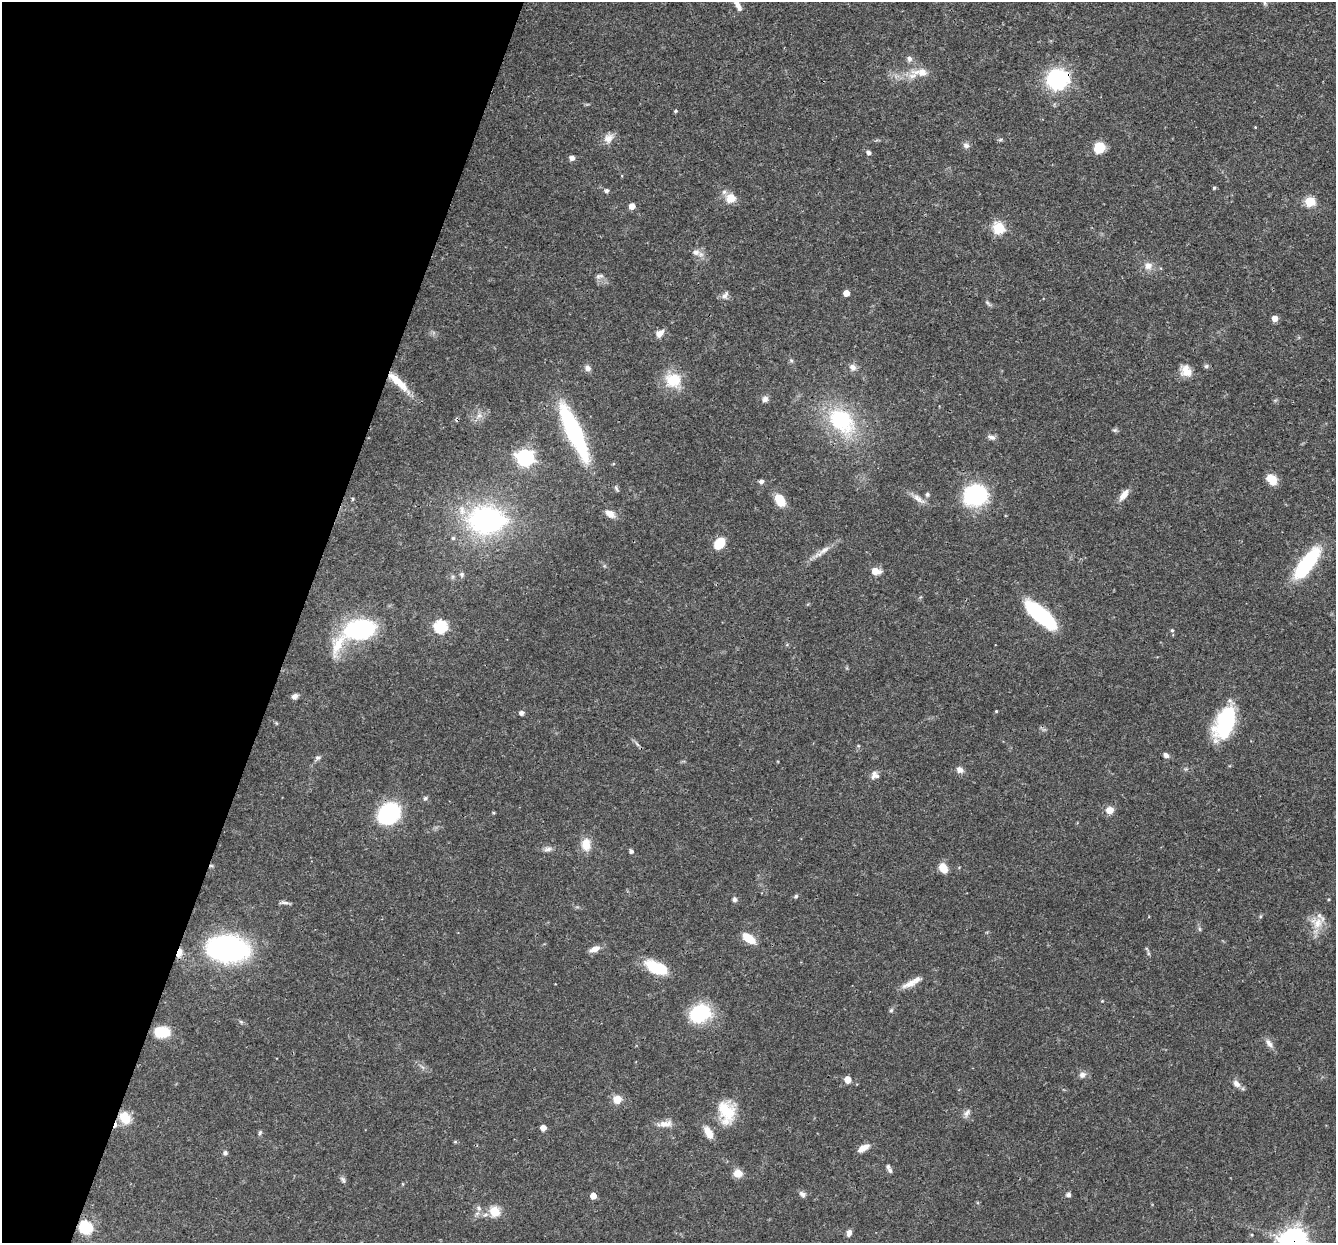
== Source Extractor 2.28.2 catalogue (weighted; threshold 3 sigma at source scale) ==
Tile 9 of 4 x 4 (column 1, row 3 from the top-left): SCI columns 1-1334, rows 1499-2739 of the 5355 x 5411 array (HDU 1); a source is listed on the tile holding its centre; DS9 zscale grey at full resolution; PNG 1338 x 1245 px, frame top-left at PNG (2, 2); no overlay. Shown black and unused: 22% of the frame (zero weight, under 3 of 4 exposures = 3% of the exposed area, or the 3 px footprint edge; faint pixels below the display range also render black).
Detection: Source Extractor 2.28.2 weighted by HDU 2 'WHT'; one run over the whole footprint, this tile lists its part. Background 0.0577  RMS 0.0033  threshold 0.015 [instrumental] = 3 sigma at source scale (4.5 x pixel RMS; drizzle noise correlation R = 1.50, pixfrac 1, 0.05/0.05 arcsec/px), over >= 5 px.
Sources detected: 128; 1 inside a brighter object's white glare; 1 cosmic-ray / hot-pixel residue — not listed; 3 inside a brighter listed object's ellipse — not listed separately; the other 123 listed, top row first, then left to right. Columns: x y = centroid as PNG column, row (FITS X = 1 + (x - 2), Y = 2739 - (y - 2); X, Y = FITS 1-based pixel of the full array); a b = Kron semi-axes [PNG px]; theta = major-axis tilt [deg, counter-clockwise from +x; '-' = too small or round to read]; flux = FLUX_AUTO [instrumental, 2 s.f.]
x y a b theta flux
1264 3 6 4 -89 0.55
737 4 20 6 -60 2.7
909 59 8 7 - 1.1
921 72 24 11 0 5.1
1057 79 13 12 - 48
676 111 4 4 - 0.56
609 138 15 10 33 2.7
1000 140 6 4 19 0.45
966 145 8 6 -16 1.2
1099 147 12 11 - 5.8
868 152 5 4 - 1.3
572 158 5 5 - 1.8
1214 188 4 4 - 0.45
607 191 5 5 - 0.85
724 192 6 6 - 0.98
731 198 8 8 - 5.5
1310 201 5 5 - 18
632 206 5 4 - 3.4
999 228 6 6 - 29
696 252 10 9 - 1.9
1148 266 10 9 - 2.4
599 276 11 6 16 0.99
846 293 5 5 - 3.6
725 295 11 5 61 1.2
988 303 10 4 -48 0.66
1275 318 5 5 - 2.8
659 333 11 7 40 2.3
791 360 6 5 - 0.54
1206 366 6 6 - 0.6
853 367 10 8 -44 1.6
588 368 8 7 - 1.3
1186 371 15 12 -58 3.8
673 380 21 18 5 9
400 383 32 10 -48 6.3
765 399 9 7 46 1.2
479 415 7 6 - 1.2
841 421 33 24 -43 29
1115 430 7 5 1 0.59
574 432 58 14 -65 44
992 437 10 6 -17 1.2
525 458 7 7 - 110
1272 480 13 10 -52 4
761 481 6 5 - 1
616 488 9 4 -56 0.6
927 494 6 5 - 0.63
975 495 21 18 11 37
1124 495 17 7 52 2.7
353 499 4 4 - 0.44
918 499 20 7 -35 2.4
780 500 13 9 -59 6.3
610 514 14 8 -35 2.4
486 520 39 33 2 56
453 538 5 5 - 0.52
719 543 13 10 54 6.3
824 550 25 7 35 3
1307 563 37 13 53 27
875 571 6 5 - 6.1
462 574 7 6 - 0.72
1040 614 35 13 -40 30
440 626 6 6 - 43
360 629 20 12 10 65
1172 630 5 4 - 0.5
338 644 34 15 64 9.3
294 696 7 6 - 1.4
996 711 3 3 - 0.28
521 713 5 4 - 1.3
1225 723 34 17 67 29
637 744 8 4 -53 0.71
1166 755 6 5 - 1.2
318 758 7 6 - 0.81
960 770 8 7 - 1.7
873 775 13 6 73 1.3
425 798 6 6 - 0.64
1110 810 7 6 - 3.4
493 813 4 3 - 0.34
389 814 20 16 47 33
586 844 16 11 88 4.3
548 849 12 6 10 1.2
631 851 5 4 - 0.96
211 866 6 4 -1 0.49
943 868 11 8 -55 3.7
796 896 6 5 - 0.53
734 899 6 5 - 0.86
285 903 12 4 -4 1
1318 923 20 12 60 5.1
1199 929 6 4 -88 0.54
749 938 12 7 -35 8.1
228 949 28 18 -5 88
595 949 12 6 21 2.6
179 953 10 5 70 3
1148 953 7 4 -72 0.56
657 968 23 11 -22 13
912 982 29 7 27 3.6
891 1010 6 5 - 0.59
700 1013 24 17 21 19
162 1032 14 9 -1 11
1269 1043 15 7 -53 1.8
1082 1075 9 7 30 1.4
847 1079 5 5 - 4.7
1236 1083 11 7 -48 1.8
617 1099 10 9 - 3.3
726 1112 28 18 -77 11
967 1113 13 6 56 1.3
125 1118 11 9 -50 8.4
665 1124 20 8 5 3
543 1128 5 4 - 2.7
708 1132 16 8 -61 3.5
260 1133 7 5 87 0.57
455 1142 6 4 18 0.32
863 1148 13 7 31 2.7
225 1153 5 5 - 0.91
890 1170 7 6 - 0.78
738 1173 9 8 - 3.3
343 1180 10 5 -59 0.82
802 1194 10 6 -39 1.1
1069 1195 6 5 - 0.82
593 1196 5 4 - 3.4
479 1208 8 6 -68 0.97
494 1211 5 5 - 19
85 1227 6 6 - 42
849 1233 9 6 78 1.3
1252 1235 4 3 - 0.32
1293 1241 9 9 - 370
Overlapping masked pixels (flux is a lower limit): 6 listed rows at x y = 1057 79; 211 866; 179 953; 125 1118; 85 1227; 1293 1241
Isophote crosses this tile's border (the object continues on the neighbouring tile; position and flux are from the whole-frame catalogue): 2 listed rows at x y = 737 4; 1293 1241